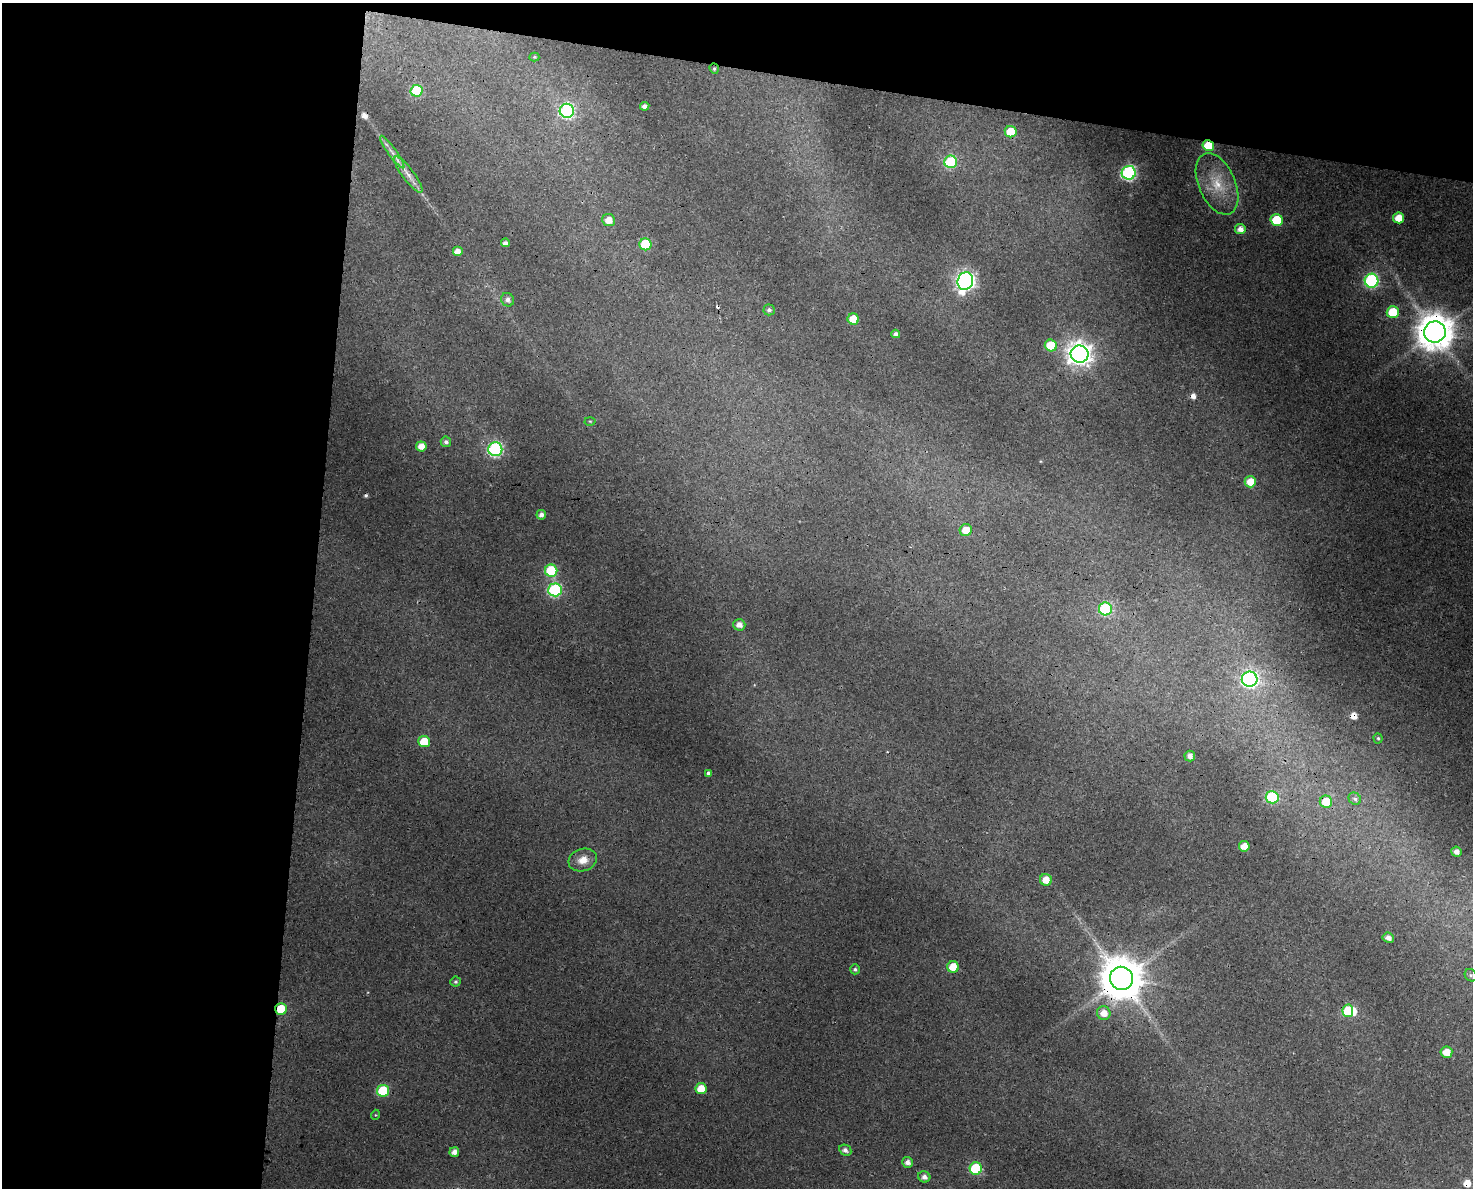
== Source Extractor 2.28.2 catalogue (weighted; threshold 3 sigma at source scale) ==
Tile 1 of 3 x 4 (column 1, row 1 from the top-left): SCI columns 344-1814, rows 3570-4755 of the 5041 x 4776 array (HDU 1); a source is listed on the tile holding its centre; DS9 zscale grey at full resolution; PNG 1475 x 1190 px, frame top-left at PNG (2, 3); each listed source drawn as its Kron ellipse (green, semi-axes under 4 px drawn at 4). Shown black and unused: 27% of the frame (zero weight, under 3 of 4 exposures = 5% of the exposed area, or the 3 px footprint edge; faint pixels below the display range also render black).
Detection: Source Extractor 2.28.2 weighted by HDU 2 'WHT'; one run over the whole footprint, this tile lists its part. Background 0.0285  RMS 0.0044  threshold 0.0196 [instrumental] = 3 sigma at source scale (4.5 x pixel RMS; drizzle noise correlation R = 1.50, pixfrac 1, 0.0396/0.0396 arcsec/px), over >= 5 px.
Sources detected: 78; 1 inside a brighter object's white glare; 7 cosmic-ray / hot-pixel residue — neither listed nor drawn; the other 70 listed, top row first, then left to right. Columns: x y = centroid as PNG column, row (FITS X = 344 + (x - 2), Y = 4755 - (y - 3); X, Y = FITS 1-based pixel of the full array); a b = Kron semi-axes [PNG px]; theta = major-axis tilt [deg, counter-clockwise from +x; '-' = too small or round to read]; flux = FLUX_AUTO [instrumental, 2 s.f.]
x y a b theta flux
534 57 5 4 - 0.57
714 69 5 4 - 0.66
416 91 6 6 - 25
645 106 4 4 - 2
567 111 7 7 - 80
1011 132 6 5 - 14
1208 145 6 5 - 14
392 152 20 4 -54 2.9
951 162 6 6 - 36
1129 173 7 7 - 86
408 175 22 6 -53 4.2
1217 184 33 18 -66 15
1398 218 5 5 - 7.1
608 220 6 6 - 4.2
1277 220 6 6 - 20
1240 229 5 5 - 3.6
505 243 4 4 - 1.6
645 244 6 6 - 21
457 252 5 5 - 3.6
965 281 9 7 67 180
1371 281 7 7 - 69
508 300 7 6 - 1.9
769 310 5 5 - 1.2
1393 312 6 6 - 16
853 319 5 5 - 8.3
1435 332 11 10 - 1200
896 334 4 4 - 1.5
1051 345 6 6 - 15
1080 354 9 8 - 380
590 421 5 3 - 0.43
446 442 5 5 - 1.5
421 446 5 5 - 5
495 449 7 7 - 85
1250 482 6 5 - 7.2
541 515 5 5 - 2.1
966 530 6 6 - 7.2
551 571 6 6 - 29
555 590 7 6 - 61
1105 609 6 6 - 47
739 625 6 6 - 2.8
1250 679 8 7 - 120
1378 738 5 4 - 0.69
424 742 6 5 - 11
1190 756 5 5 - 2.4
708 773 4 4 - 1.1
1272 797 6 6 - 38
1355 799 6 5 - 1.3
1326 802 6 6 - 9.6
1244 846 5 5 - 5.6
1456 852 5 5 - 2.6
583 860 14 11 18 5.1
1046 880 6 6 - 5.7
1388 938 6 5 - 2.5
953 967 6 5 - 9
855 969 5 5 - 0.92
1471 975 6 5 - 0.89
1121 978 12 11 - 1800
456 982 5 5 - 0.78
281 1009 6 5 - 15
1348 1011 6 5 - 16
1104 1013 7 6 - 4.3
1446 1052 6 5 - 5.9
701 1089 5 5 - 7.8
383 1091 6 6 - 26
375 1115 5 3 - 0.37
845 1150 6 5 - 1.7
454 1152 5 5 - 2.9
907 1162 5 5 - 2.4
976 1168 6 6 - 30
924 1177 6 5 - 2.1
Overlapping masked pixels (flux is a lower limit): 7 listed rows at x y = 714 69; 1208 145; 408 175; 1435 332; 1326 802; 1121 978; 281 1009